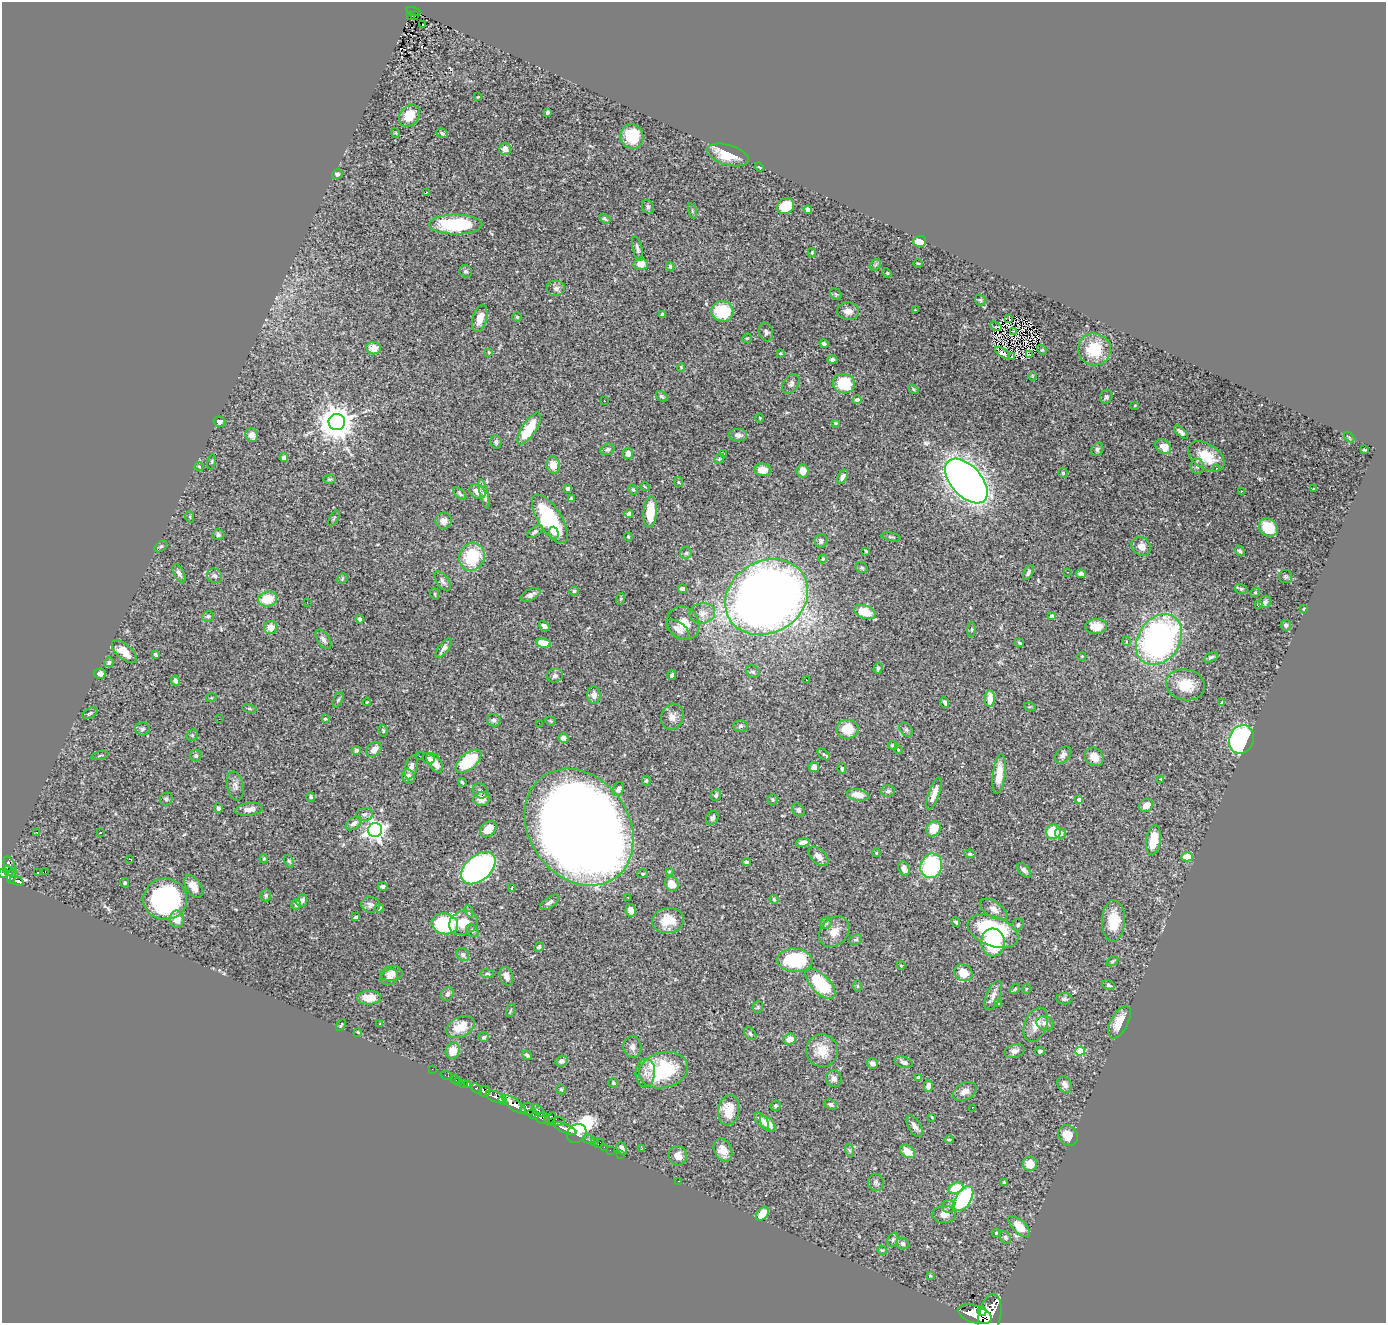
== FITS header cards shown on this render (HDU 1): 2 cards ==
NAXIS1  =                 1384
NAXIS2  =                 1321

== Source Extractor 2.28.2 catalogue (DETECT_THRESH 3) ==
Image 1384 x 1321 px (HDU 1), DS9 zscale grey, 1 PNG px = 1 image px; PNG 1388 x 1325 px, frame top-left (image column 1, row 1321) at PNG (2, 2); each listed source drawn as its Kron ellipse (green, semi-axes under 4 px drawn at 4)
Background 2.43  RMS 0.04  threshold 0.121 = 3 sigma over >= 5 px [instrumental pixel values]
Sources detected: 414; all 414 listed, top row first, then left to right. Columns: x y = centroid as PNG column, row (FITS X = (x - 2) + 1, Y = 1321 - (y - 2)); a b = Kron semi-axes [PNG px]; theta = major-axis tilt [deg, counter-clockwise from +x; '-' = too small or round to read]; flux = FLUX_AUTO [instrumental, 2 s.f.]
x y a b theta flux
414 12 7 3 -18 160
415 15 4 2 - 14
411 16 3 2 - 31
422 25 3 2 - 10
478 97 2 2 - 1.9
547 112 4 3 - 4.3
409 116 12 9 51 50
396 133 5 3 - 2.1
442 133 6 5 - 4.7
632 136 12 11 - 90
505 149 6 6 - 22
728 155 22 10 -16 59
759 167 5 3 - 2.4
337 174 5 4 - 5.2
426 193 3 2 - 3.7
786 206 9 7 33 72
648 207 7 5 -60 5.9
808 209 4 3 - 7.6
692 211 8 3 -78 3.7
605 219 6 4 -34 4.2
456 225 26 10 0 170
920 241 6 5 - 42
637 248 13 4 -76 8.5
812 253 4 4 - 2.9
918 263 5 3 - 2.1
641 264 7 6 - 25
875 265 6 5 - 5.3
670 266 4 3 - 5.9
466 271 6 6 - 6.6
887 273 5 4 - 3.1
556 288 9 8 - 11
836 294 6 5 - 4.3
980 300 6 5 - 4.2
915 310 2 2 - 2.1
722 311 11 10 - 110
848 311 11 8 -6 22
662 314 4 3 - 8.7
517 317 5 5 - 2.8
480 318 14 7 74 33
1009 318 3 2 - 3
996 326 6 3 -31 5.7
1013 331 3 2 - 2.2
766 332 9 7 -73 8.8
747 338 5 4 - 2.7
824 344 4 3 - 7.1
374 348 7 6 - 28
1094 349 16 16 - 96
1042 350 5 4 - 3.2
489 352 4 3 - 2.7
780 353 4 3 - 2.7
1002 353 8 4 -34 9.2
1029 354 3 2 - 1.1
1011 357 4 2 - 2.4
832 359 5 3 - 7.5
681 367 4 3 - 3.5
1032 376 5 3 - 2.1
791 384 10 7 54 10
844 384 11 9 -15 85
913 389 5 3 - 3.3
662 396 6 4 -39 5.3
1106 397 7 6 - 5.7
857 400 4 4 - 20
604 401 2 2 - 4.9
1135 405 4 3 - 2.8
760 418 4 3 - 1.8
219 422 6 5 - 7.8
337 422 8 8 - 5500
836 423 4 3 - 2.7
529 429 18 7 56 84
1181 432 8 4 -43 9
252 435 7 6 - 14
738 435 9 6 -4 13
1349 437 6 4 -45 3.1
496 442 7 5 -79 6.1
1163 447 9 6 -39 40
607 449 7 5 19 6.8
1097 449 7 5 56 6.6
1365 450 4 2 - 2.4
628 453 6 5 - 11
723 454 4 3 - 2.5
1206 456 20 12 -32 66
284 457 4 4 - 10
719 459 6 4 45 4
212 462 7 4 81 3.6
553 465 8 6 -81 32
199 466 5 3 - 3.7
1197 466 7 6 - 8.6
1217 469 3 3 - 6.5
763 470 9 6 -7 28
803 471 6 6 - 29
1063 473 5 4 - 3.8
842 477 7 4 60 10
330 479 6 4 0 4.2
966 481 27 15 -47 2800
679 482 5 3 - 2.7
645 487 5 3 - 2.1
568 488 4 3 - 7
1314 488 3 3 - 25
633 489 6 4 -62 3.7
477 491 9 6 -37 21
1241 491 3 2 - 4.8
460 494 8 3 -45 4.8
484 494 15 4 -76 13
571 498 4 4 - 3.5
650 512 16 6 85 63
629 514 4 4 - 12
190 517 6 3 -72 3.4
334 518 9 3 61 3.2
550 519 28 11 -57 240
443 521 8 8 - 16
1268 528 10 8 -41 67
535 532 9 4 37 7.1
554 533 6 4 -72 12
218 535 6 5 - 7.4
628 536 4 3 - 3.9
891 537 10 3 -10 3.2
821 541 6 6 - 7.8
161 546 7 4 39 5.2
1141 546 10 8 -39 18
866 551 4 3 - 3.2
1240 551 6 4 -50 5.3
686 553 6 5 - 5.9
472 557 14 12 71 130
823 559 4 3 - 3.1
862 568 6 5 - 4.6
1028 572 8 3 63 6.8
1067 572 2 2 - 2.3
179 573 10 5 -61 9.9
1081 574 5 4 - 11
214 576 8 7 - 9.2
1285 576 6 6 - 4.8
342 579 6 4 48 3.6
443 581 11 6 -51 8.9
682 589 4 4 - 12
1241 589 6 5 - 5.2
574 591 5 4 - 4
1255 592 5 4 - 3.8
435 594 6 3 -71 3.2
531 595 11 5 25 11
767 597 43 36 30 3600
268 599 9 7 13 58
620 599 6 4 70 2.9
307 602 2 2 - 5.1
1265 602 6 5 - 8.2
1259 604 4 3 - 6.2
1304 609 3 2 - 2.5
865 612 11 6 -20 68
702 613 13 10 10 23
208 616 6 5 - 6.1
1051 616 4 3 - 12
360 619 4 4 - 6.6
683 623 17 15 -54 37
1286 625 5 5 - 5.9
544 626 5 4 - 11
1096 626 11 7 3 36
271 628 7 6 - 29
678 629 13 7 -36 18
972 630 7 3 89 3.5
323 639 11 6 -56 9.8
1159 639 27 20 56 820
1126 641 4 3 - 2.2
543 643 7 4 -12 53
1019 643 5 4 - 3.2
444 648 12 5 53 13
124 652 15 7 -42 46
155 655 4 3 - 6
1082 656 4 3 - 2
1211 657 7 4 27 6.1
109 662 5 4 - 5.9
878 668 5 4 - 5.1
753 671 7 5 -33 6.1
100 674 6 5 - 11
672 675 5 4 - 7.4
555 676 8 7 - 9.5
806 680 3 2 - 4.7
175 681 5 4 - 10
1186 685 19 15 -12 72
594 695 8 7 - 15
211 698 5 3 - 2.3
990 699 8 5 87 30
338 700 8 4 64 5.3
367 702 4 3 - 2.6
945 702 5 3 - 5.9
1222 703 4 3 - 9.5
1030 707 6 3 -16 3
249 709 7 4 -9 4.3
90 713 8 5 30 5.1
672 717 13 11 67 19
219 719 3 2 - 2.6
325 719 4 3 - 3
494 720 7 6 - 9
550 721 5 4 - 3.1
539 723 3 2 - 4.5
740 726 7 5 1 6.8
142 729 7 6 - 7
847 729 11 9 1 55
383 730 6 4 -75 4
906 730 8 5 -50 6
192 735 6 5 - 3.8
563 738 5 5 - 17
1241 739 14 12 69 430
893 745 5 4 - 5.7
374 749 9 6 42 20
356 750 5 4 - 5.7
898 750 4 4 - 4.8
824 754 7 4 -44 4.8
100 755 9 3 15 2.8
1063 755 10 6 49 11
196 756 6 5 - 5
419 756 3 2 - 2.8
1094 757 10 8 -42 25
429 758 6 5 - 6.1
469 761 15 8 39 150
435 763 11 6 -54 33
411 767 12 6 75 14
814 767 5 5 - 16
842 769 5 4 - 3.9
999 774 20 6 83 39
408 776 7 6 - 13
1161 779 3 2 - 1.8
646 781 5 4 - 4.9
462 782 4 3 - 4.2
235 786 15 8 -78 14
618 789 7 5 60 11
480 791 8 7 - 9.2
888 791 7 6 - 8.1
934 793 17 5 71 26
716 795 6 5 - 6.2
858 795 11 5 -10 27
311 797 5 4 - 4.1
166 799 7 6 - 5.3
482 799 8 7 - 24
1079 799 4 3 - 12
773 800 5 5 - 4.4
1146 805 7 6 - 23
218 808 5 4 - 6.9
249 809 14 6 8 17
798 810 7 5 -51 6.8
365 814 8 6 11 8.1
712 818 7 5 59 7.7
354 823 9 5 35 11
579 827 62 49 -54 7200
488 829 9 6 43 35
933 829 8 7 - 46
375 830 7 7 - 1400
37 832 4 3 - 3.8
100 832 3 2 - 4.3
1053 832 7 7 - 73
1061 833 5 5 - 9.2
1153 840 15 7 81 63
803 842 7 4 9 16
876 853 4 4 - 2.6
970 854 5 4 - 4.1
819 856 12 7 -43 17
1187 857 6 4 0 38
130 859 4 2 - 4.2
264 859 5 3 - 3.4
289 861 7 4 -68 5
746 862 4 3 - 4.1
931 866 12 10 72 250
10 867 11 5 -70 840
478 868 20 12 41 770
904 869 7 5 -69 17
1024 870 8 5 -48 8.2
8 871 5 4 - 490
38 872 3 3 - 3.7
45 872 3 2 - 31
669 872 4 3 - 3.2
4 873 5 4 - 880
642 874 5 4 - 3.5
11 877 7 3 85 450
17 881 7 3 -18 390
125 883 5 4 - 3.8
672 884 7 6 - 34
194 886 12 7 -58 28
383 886 5 3 - 5.5
512 888 3 2 - 2.7
266 895 6 5 - 5.1
628 897 3 2 - 7
165 899 22 20 1 500
774 899 4 3 - 3.3
302 900 6 5 - 8.6
550 902 11 5 35 8.4
296 904 5 4 - 8.5
371 905 9 8 - 12
379 908 4 4 - 8.3
994 909 15 8 -33 16
631 910 6 5 - 17
469 911 6 4 -65 4.5
356 917 4 3 - 4.6
177 919 8 7 - 28
668 921 16 12 7 57
1114 921 21 11 88 68
956 922 5 3 - 5.5
463 923 14 12 20 52
826 923 6 5 - 6.2
445 924 13 10 -12 230
1018 925 6 5 - 4.9
472 931 7 5 -44 6.8
993 931 26 14 -21 320
834 932 17 13 46 33
856 940 6 5 - 4.8
993 943 14 12 -85 130
539 947 5 4 - 4.4
463 955 7 5 -47 7.3
795 960 18 11 -4 200
1112 961 6 3 33 3.5
901 965 4 3 - 2.3
391 973 11 7 6 17
963 973 9 8 - 42
487 974 7 3 -8 3.1
506 976 9 6 -70 17
389 977 9 7 31 13
820 984 19 9 -45 170
1108 985 6 4 -26 5.3
857 986 5 3 - 3.1
1015 989 6 3 46 3.4
1026 989 5 3 - 2.5
447 994 7 6 - 9.2
993 995 16 7 68 16
369 998 12 7 1 37
1064 999 8 5 -5 6.2
999 1004 4 3 - 3.3
758 1007 6 5 - 3.8
510 1010 7 3 71 2.8
1119 1022 18 8 62 52
1045 1023 9 7 -23 17
380 1024 3 2 - 1.8
341 1025 6 2 58 2.8
1036 1025 18 11 68 31
460 1027 15 10 28 42
358 1032 3 2 - 2.4
750 1034 7 5 -49 5.8
483 1037 5 5 - 6.4
790 1039 6 5 - 27
632 1047 11 9 -81 14
453 1051 8 7 - 36
822 1051 16 16 - 52
1014 1051 10 6 16 12
1040 1051 5 4 - 5
1080 1051 5 4 - 120
527 1055 5 4 - 4.4
562 1061 6 5 - 9.6
904 1062 9 5 -16 9.6
872 1063 5 5 - 8.3
432 1069 2 2 - 14
664 1070 25 17 15 190
645 1073 14 9 86 23
447 1076 6 2 -18 23
919 1078 4 3 - 9
455 1079 5 2 - 16
834 1079 9 7 -73 11
459 1081 2 2 - 17
463 1083 3 2 - 27
613 1083 5 4 - 3.3
468 1084 4 3 - 85
1065 1084 9 6 -63 14
928 1086 6 4 -89 11
477 1089 6 3 -41 280
561 1089 5 4 - 4.1
484 1091 6 5 - 550
965 1091 12 8 29 21
495 1097 10 5 -21 2300
503 1100 4 3 - 1700
514 1104 14 5 -35 4900
831 1104 6 5 - 7.2
775 1106 5 5 - 5.7
972 1108 2 2 - 41
527 1109 7 6 - 1700
729 1110 15 10 81 62
539 1111 8 3 -43 370
533 1114 6 3 -30 890
932 1117 3 2 - 2.2
543 1118 7 5 -13 1100
550 1118 7 4 49 800
762 1120 10 5 -51 22
556 1122 9 4 9 930
767 1124 9 5 -46 34
914 1126 12 6 -59 14
565 1128 12 4 -23 2700
577 1133 10 8 40 3100
1068 1135 11 9 -50 38
588 1139 6 3 -5 72
949 1139 5 3 - 2.9
594 1141 3 3 - 61
599 1143 6 2 45 55
604 1147 2 2 - 21
622 1148 7 5 -64 11
642 1148 3 2 - 3.4
610 1150 2 2 - 18
723 1150 12 8 -63 32
849 1150 6 4 -70 4.4
907 1152 8 5 -36 34
620 1154 2 2 - 18
678 1156 9 9 - 18
1030 1164 7 7 - 28
679 1181 3 2 - 40
876 1182 8 8 - 8.6
1004 1182 4 4 - 2.9
956 1188 8 5 16 71
963 1199 14 7 58 230
949 1206 6 6 - 7.4
762 1214 8 5 50 37
944 1214 12 8 2 20
1019 1226 13 6 -44 48
996 1233 4 3 - 3.6
1005 1238 7 5 -58 5.9
893 1240 7 5 69 5.9
902 1243 6 5 - 9.8
882 1250 5 4 - 2.9
930 1276 4 4 - 2.6
982 1311 5 4 - 1800
975 1314 17 9 -18 9000
990 1315 21 11 79 10000
At the frame edge (FLAGS 8, measured only in part): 2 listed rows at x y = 4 873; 990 1315